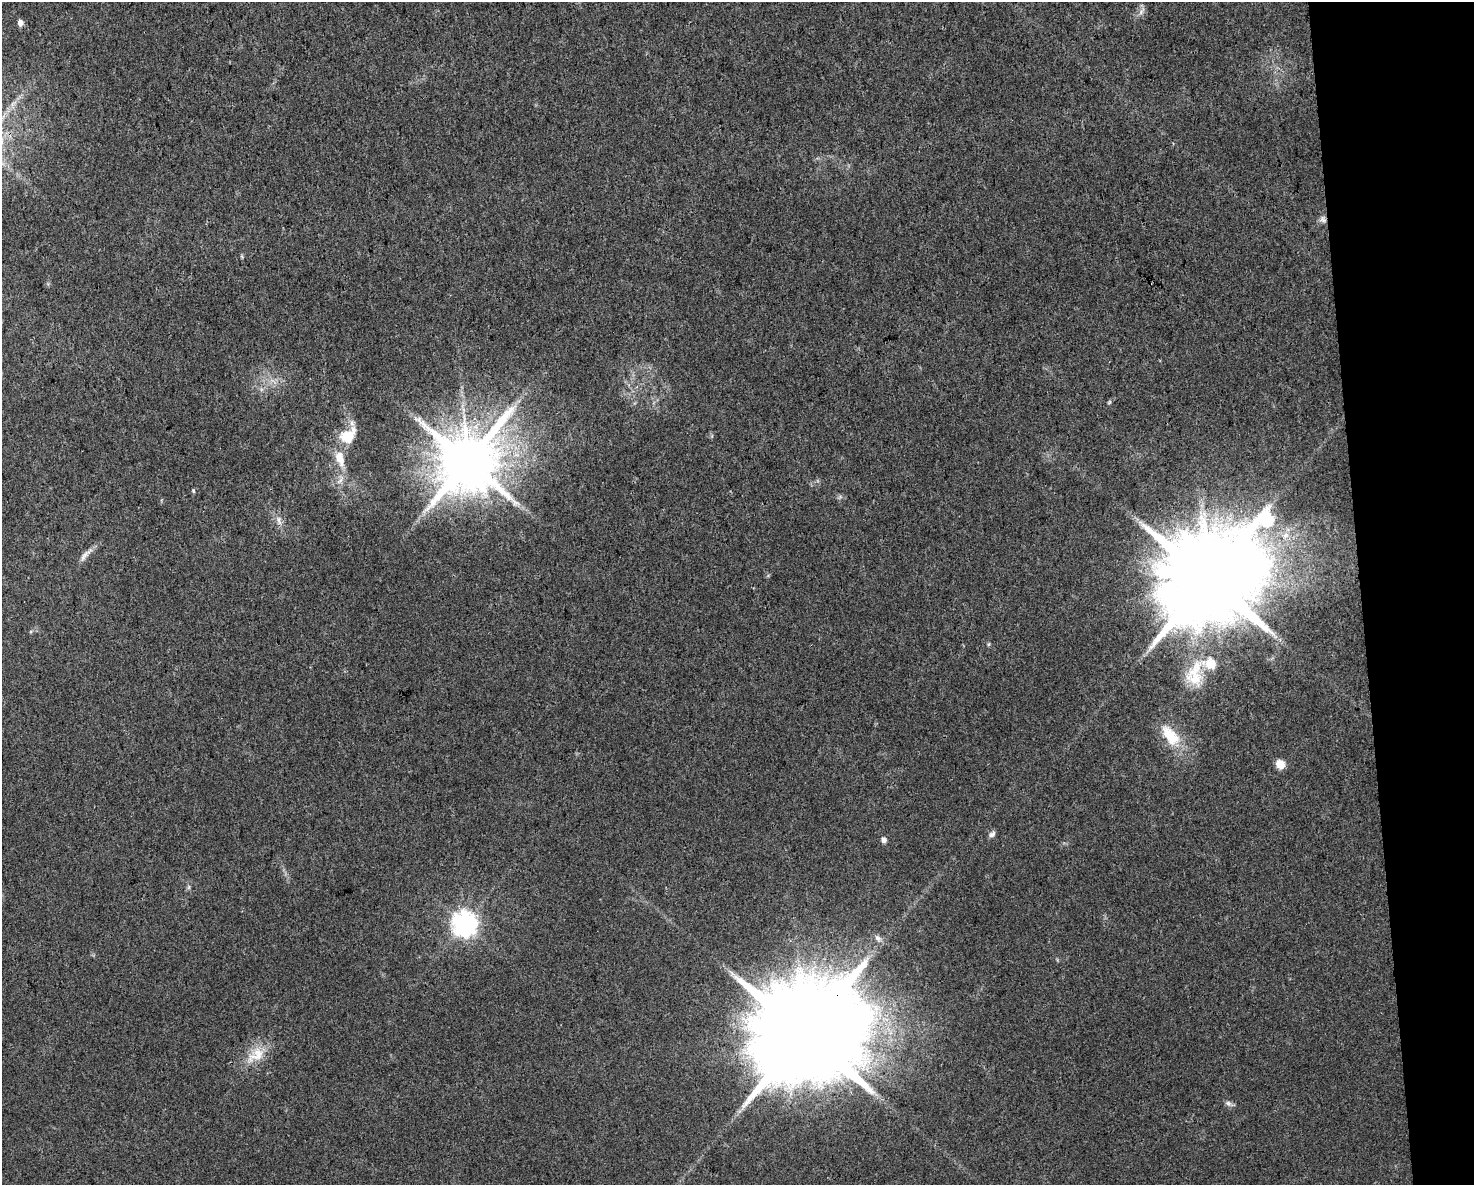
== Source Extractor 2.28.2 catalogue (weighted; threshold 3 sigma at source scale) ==
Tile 9 of 3 x 4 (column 3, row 3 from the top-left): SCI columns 3007-4478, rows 1184-2366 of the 4497 x 4732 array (HDU 1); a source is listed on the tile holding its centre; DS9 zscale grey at full resolution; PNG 1476 x 1187 px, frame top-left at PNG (2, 2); no overlay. Shown black and unused: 8% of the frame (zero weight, under 3 of 4 exposures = <1% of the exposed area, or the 3 px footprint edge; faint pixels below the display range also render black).
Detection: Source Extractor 2.28.2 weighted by HDU 2 'WHT'; one run over the whole footprint, this tile lists its part. Background 0.0311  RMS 0.0039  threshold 0.0175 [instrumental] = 3 sigma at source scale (4.5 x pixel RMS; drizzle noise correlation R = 1.50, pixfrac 1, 0.0396/0.0396 arcsec/px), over >= 5 px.
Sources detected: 25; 1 inside a brighter object's white glare — not listed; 1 inside a brighter listed object's ellipse — not listed separately; the other 23 listed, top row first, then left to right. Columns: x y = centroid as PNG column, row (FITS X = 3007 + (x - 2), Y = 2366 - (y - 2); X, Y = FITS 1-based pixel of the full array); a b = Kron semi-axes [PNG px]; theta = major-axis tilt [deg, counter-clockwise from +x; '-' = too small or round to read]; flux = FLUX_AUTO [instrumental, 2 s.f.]
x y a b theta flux
1141 11 13 4 55 1.4
20 23 7 5 -82 2.1
1323 219 10 7 -54 1.6
1109 402 7 4 53 0.6
348 436 25 18 37 10
340 458 22 11 -72 6.9
468 462 16 15 - 3500
193 491 5 4 - 0.51
279 520 10 7 -80 1.9
84 556 20 6 53 2.5
1208 579 32 23 51 10000
989 644 6 4 71 0.46
1195 674 44 23 75 18
1168 734 25 17 -62 10
1280 764 11 9 -49 3.7
992 834 9 6 34 1.4
884 840 5 5 - 2
189 887 7 4 71 0.67
465 924 8 8 - 360
878 938 11 7 -43 1.7
805 1034 29 26 78 13000
256 1055 29 17 36 9.7
1228 1103 9 7 -43 1.3
Overlapping masked pixels (flux is a lower limit): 3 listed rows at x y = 1323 219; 1208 579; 805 1034